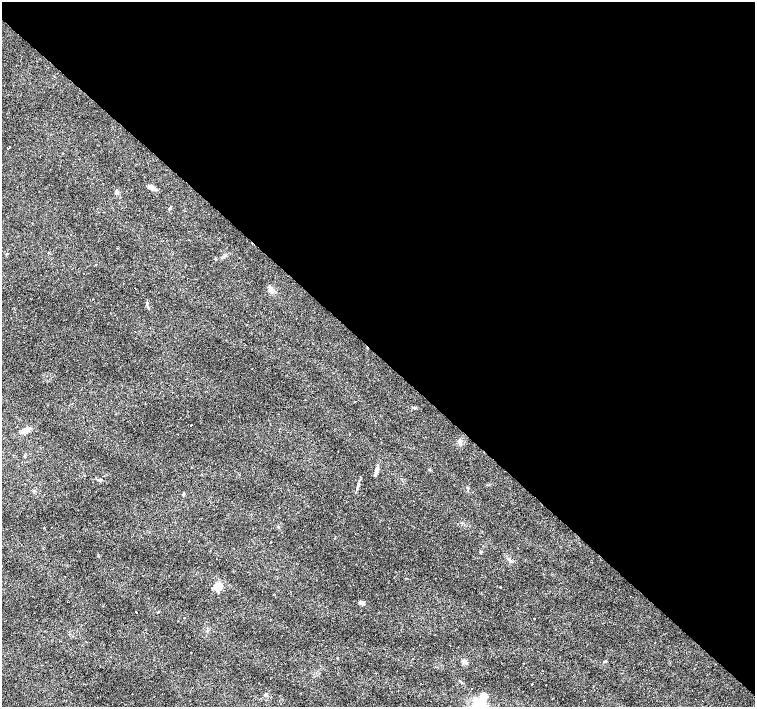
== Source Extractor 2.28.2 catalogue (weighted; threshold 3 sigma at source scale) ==
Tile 3 of 4 x 4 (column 3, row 1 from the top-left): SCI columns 3009-4513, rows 4383-5791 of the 6018 x 6012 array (HDU 1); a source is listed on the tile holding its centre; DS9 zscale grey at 2 x 2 block average (1 PNG px = mean of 2 x 2 image px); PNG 757 x 709 px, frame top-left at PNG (2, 2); no overlay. Shown black and unused: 50% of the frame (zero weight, under 3 of 4 exposures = <1% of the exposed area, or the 3 px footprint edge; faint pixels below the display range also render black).
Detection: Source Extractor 2.28.2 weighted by HDU 2 'WHT'; one run over the whole footprint, this tile lists its part. Background 0.0142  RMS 0.0028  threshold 0.0128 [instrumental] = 3 sigma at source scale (4.5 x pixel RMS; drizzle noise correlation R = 1.50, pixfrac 1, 0.0396/0.0396 arcsec/px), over >= 5 px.
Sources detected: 40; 10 cosmic-ray / hot-pixel residue — not listed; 1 coinciding with a brighter row at this scale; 1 inside a brighter listed object's ellipse — not listed separately; the other 28 listed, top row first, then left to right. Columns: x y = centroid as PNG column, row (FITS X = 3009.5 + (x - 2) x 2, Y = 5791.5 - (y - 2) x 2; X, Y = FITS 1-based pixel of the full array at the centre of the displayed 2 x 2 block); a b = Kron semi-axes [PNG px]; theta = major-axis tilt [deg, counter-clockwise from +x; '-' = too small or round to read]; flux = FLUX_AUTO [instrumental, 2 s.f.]
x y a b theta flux
9 147 2 2 - 2.4
151 188 8 4 -30 4.3
116 193 4 4 - 1.1
169 209 5 2 - 0.65
48 253 3 2 - 0.56
272 290 7 5 -24 2.2
147 303 3 2 - 0.49
55 381 2 2 - 0.49
191 425 2 2 - 4.4
25 431 13 5 30 3.9
460 442 4 3 - 0.94
25 456 3 2 - 0.49
376 473 14 3 71 2.4
99 480 4 3 - 0.82
357 487 7 2 67 1
51 528 2 2 - 0.3
480 552 4 3 - 0.57
216 559 2 2 - 0.23
218 587 3 3 - 35
500 587 2 2 - 1.4
363 603 5 4 - 2
136 612 2 2 - 1.3
534 619 2 2 - 0.82
338 658 3 2 - 0.36
532 684 2 2 - 0.89
472 689 2 2 - 6.5
265 694 2 2 - 2.9
484 696 8 7 - 4.3
Diffuse or blended objects may show on this block-average render without a row.